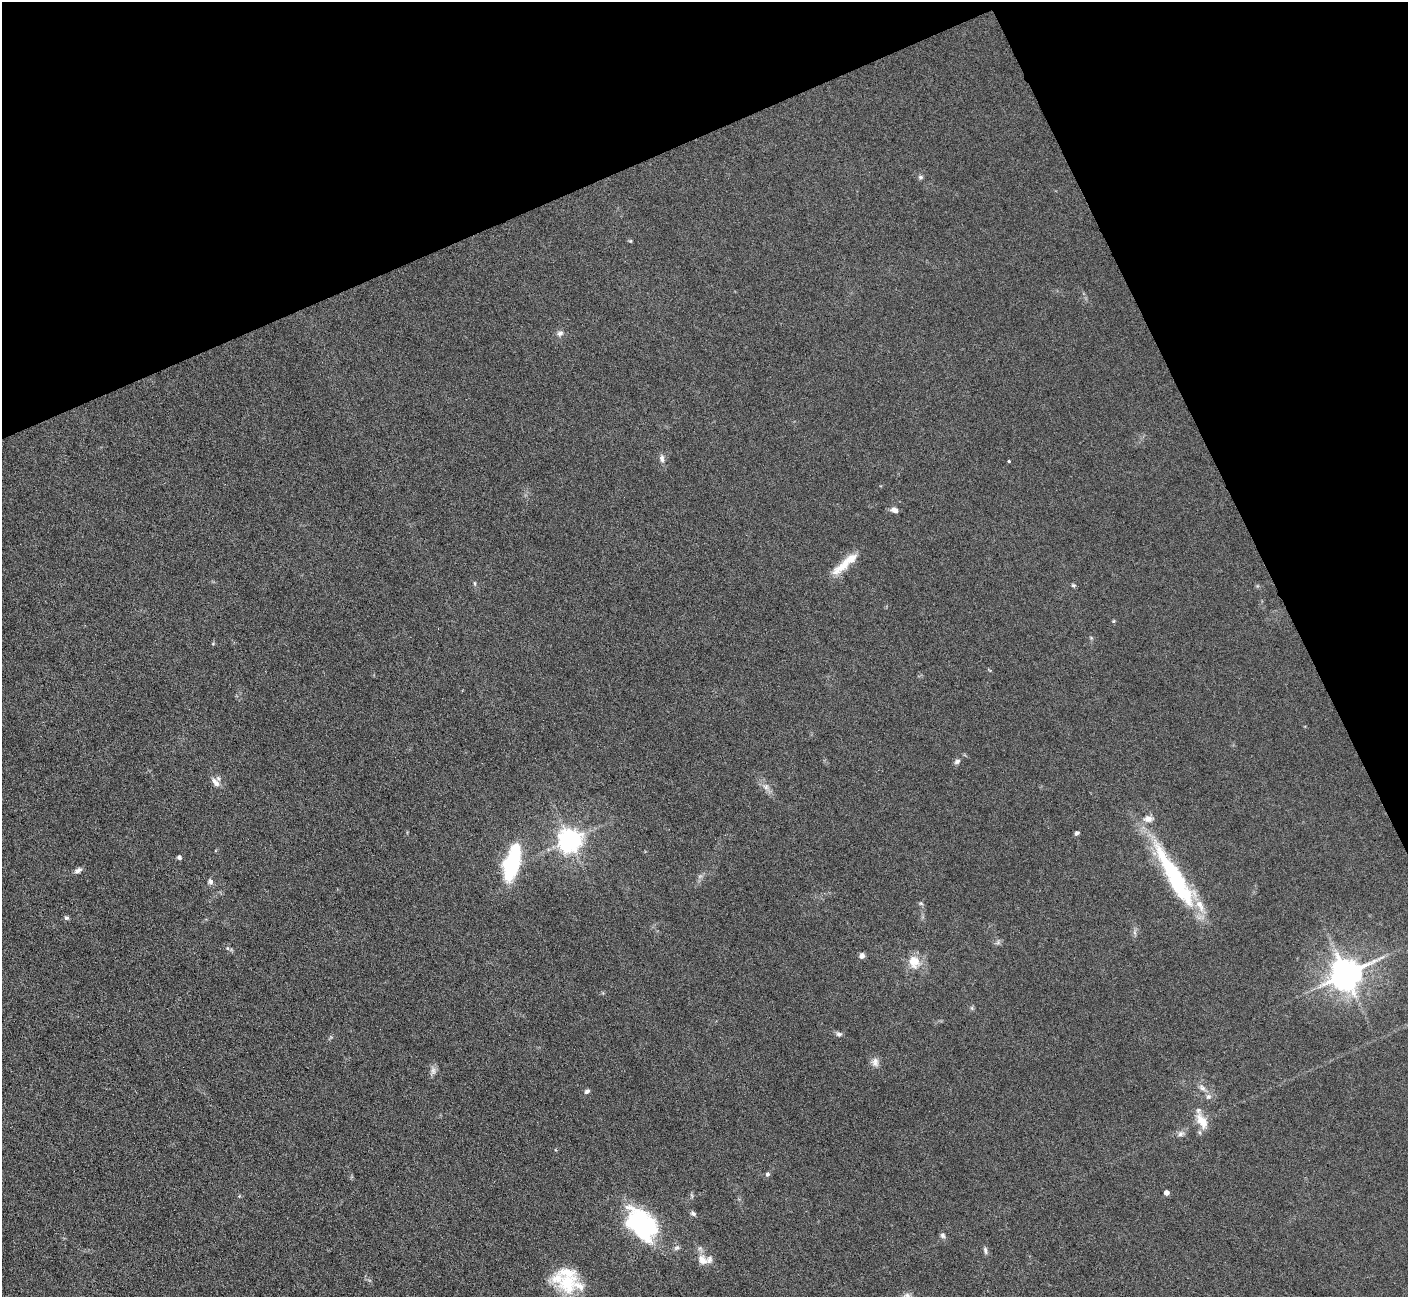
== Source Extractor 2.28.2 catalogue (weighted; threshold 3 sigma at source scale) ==
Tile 3 of 4 x 4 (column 3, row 1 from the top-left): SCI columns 2815-4220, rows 4169-5463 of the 5627 x 5613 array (HDU 1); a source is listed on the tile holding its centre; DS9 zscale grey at full resolution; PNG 1410 x 1299 px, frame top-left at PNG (2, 2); no overlay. Shown black and unused: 22% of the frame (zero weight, under 3 of 6 exposures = <1% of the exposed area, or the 3 px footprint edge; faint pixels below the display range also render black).
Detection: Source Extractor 2.28.2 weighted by HDU 2 'WHT'; one run over the whole footprint, this tile lists its part. Background 0.109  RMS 0.0089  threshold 0.0365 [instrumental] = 3 sigma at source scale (4.09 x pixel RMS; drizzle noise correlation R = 1.36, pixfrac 0.8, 0.05/0.05 arcsec/px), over >= 5 px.
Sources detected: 56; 3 inside a brighter object's white glare — not listed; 8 inside a brighter listed object's ellipse — not listed separately; the other 45 listed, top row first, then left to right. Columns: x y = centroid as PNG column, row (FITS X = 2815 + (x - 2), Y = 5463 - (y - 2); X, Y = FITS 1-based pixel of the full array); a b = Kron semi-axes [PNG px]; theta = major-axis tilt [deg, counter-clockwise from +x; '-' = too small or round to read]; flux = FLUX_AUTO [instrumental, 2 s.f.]
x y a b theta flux
921 177 7 5 0 1.8
630 241 5 5 - 0.96
560 333 9 7 15 3.1
662 458 11 6 -83 3.1
1009 461 4 3 - 0.79
894 510 9 6 -19 3.9
843 565 35 10 40 17
474 583 6 4 -89 1.1
1073 585 6 5 - 1.5
1114 621 6 4 89 0.92
1091 638 6 4 -2 0.99
957 761 8 6 33 2.4
215 782 14 8 -52 5.5
766 787 8 7 - 3.4
1077 833 5 4 - 2
570 840 7 7 - 730
179 857 5 5 - 1.8
512 864 35 13 76 79
78 870 9 5 33 3.2
1175 876 97 16 -58 99
210 881 8 6 -68 2.5
921 903 6 4 -58 1.3
66 918 6 5 - 1.6
228 948 6 4 -88 1.3
862 955 6 6 - 3.6
914 961 15 13 -67 14
1346 974 9 8 - 1700
972 1008 7 4 -71 1.2
839 1034 8 5 -1 2.4
875 1062 13 9 -89 5
433 1071 11 7 90 3.7
1202 1088 11 7 -47 3.9
587 1091 7 5 29 2.1
1202 1121 22 11 -60 13
1181 1134 10 7 34 3.3
767 1174 6 5 - 1.9
1167 1193 4 4 - 6
693 1214 8 5 -27 2
642 1225 39 25 -63 100
943 1235 7 6 - 2
676 1248 8 6 30 2.3
985 1250 11 4 -81 2.1
702 1260 15 11 -45 8.8
567 1283 30 26 -83 35
907 1296 10 8 -19 3.8
Isophote crosses this tile's border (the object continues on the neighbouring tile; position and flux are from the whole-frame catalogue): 1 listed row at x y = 907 1296